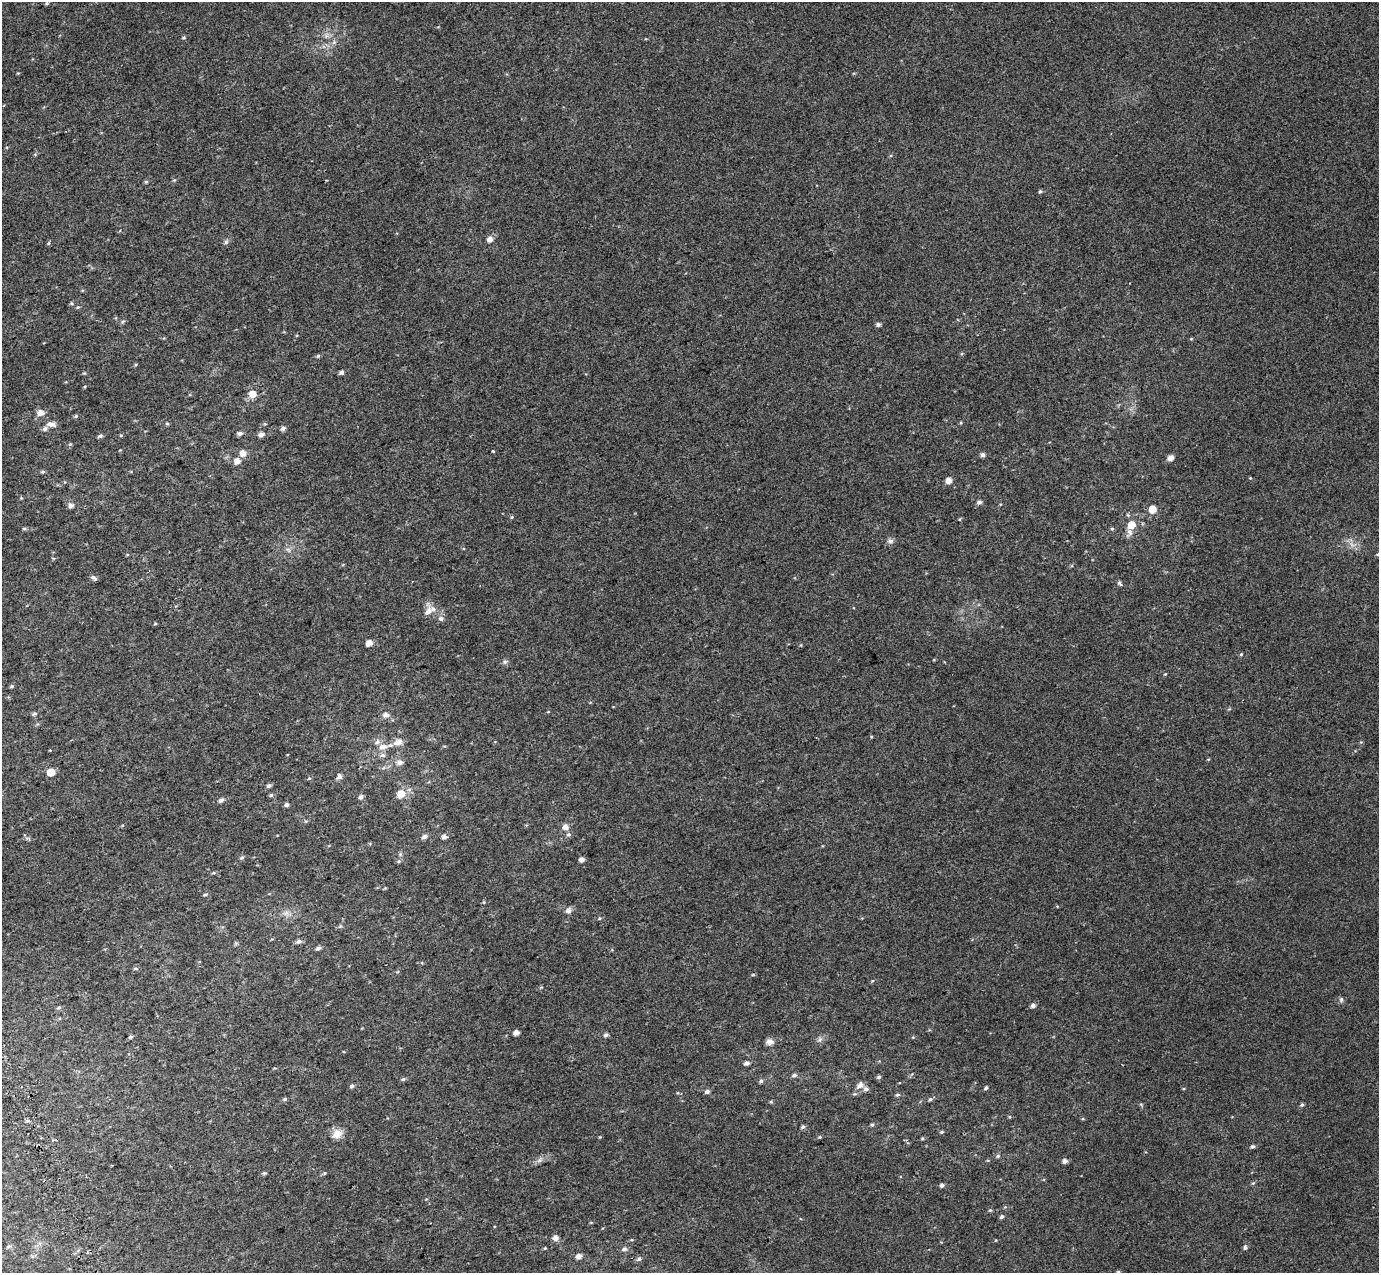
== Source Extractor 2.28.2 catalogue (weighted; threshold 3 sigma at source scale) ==
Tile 7 of 4 x 4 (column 3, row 2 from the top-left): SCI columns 2859-4235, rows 2764-4034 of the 5712 x 5475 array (HDU 1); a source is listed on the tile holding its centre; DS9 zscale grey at full resolution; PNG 1381 x 1275 px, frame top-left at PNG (2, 2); no overlay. Shown black and unused: <1% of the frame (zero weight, under 2 of 3 exposures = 6% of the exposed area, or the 3 px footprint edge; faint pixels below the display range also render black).
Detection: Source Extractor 2.28.2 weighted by HDU 2 'WHT'; one run over the whole footprint, this tile lists its part. Background 0.02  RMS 0.0071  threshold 0.032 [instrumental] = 3 sigma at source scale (4.5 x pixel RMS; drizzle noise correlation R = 1.50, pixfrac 1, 0.0396/0.0396 arcsec/px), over >= 5 px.
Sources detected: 155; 6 inside a brighter listed object's ellipse — not listed separately; the other 149 listed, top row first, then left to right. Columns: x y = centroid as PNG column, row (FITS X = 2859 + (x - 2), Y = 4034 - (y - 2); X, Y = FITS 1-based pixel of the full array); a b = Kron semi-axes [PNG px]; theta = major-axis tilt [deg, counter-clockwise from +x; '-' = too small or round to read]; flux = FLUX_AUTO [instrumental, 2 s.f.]
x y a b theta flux
47 3 5 4 - 0.9
326 35 8 5 60 2.2
184 37 6 4 7 0.83
334 42 7 5 47 1.5
18 73 4 3 - 0.51
174 180 4 4 - 0.73
146 182 5 4 - 0.86
1040 191 5 4 - 1
490 239 6 5 - 4
226 242 6 6 - 1.4
48 243 6 4 87 0.8
71 303 6 3 -71 0.75
78 307 5 4 - 0.79
123 321 6 4 20 0.94
878 324 5 4 - 1.9
1191 339 5 3 - 0.59
318 356 5 4 - 0.98
341 372 5 4 - 1.7
84 373 5 4 - 0.65
252 394 6 6 - 8
41 413 7 6 - 5.2
76 416 6 5 - 0.93
167 423 5 4 - 0.86
49 424 8 7 - 2.8
265 424 6 3 -18 0.66
283 428 5 5 - 2
240 433 7 5 8 2.1
261 434 6 5 - 3.4
121 435 5 3 - 0.67
100 436 6 4 26 1.4
70 444 5 4 - 0.77
493 451 3 3 - 1.5
243 453 6 6 - 4.8
983 455 5 5 - 1.9
1170 458 5 5 - 4.3
237 461 6 6 - 4.5
43 472 6 4 0 1.1
1250 478 3 3 - 0.51
948 480 5 5 - 4.9
21 498 4 4 - 0.64
979 502 5 5 - 2.1
71 505 7 6 - 2.5
1152 509 6 6 - 9.1
512 517 4 4 - 0.79
960 519 5 3 - 0.54
1131 525 6 6 - 9.8
24 529 6 4 -1 0.96
1112 529 6 4 0 0.81
1130 532 11 7 -86 3.4
890 541 9 7 -11 2
1352 545 7 4 -19 2.1
288 549 7 4 -2 1.5
1378 554 5 4 - 0.83
94 578 8 4 -34 1.7
1119 583 8 5 -45 1.3
428 611 12 8 46 4.6
441 618 7 7 - 2.1
155 623 4 4 - 0.69
369 643 5 4 - 5.7
1241 654 5 4 - 0.74
505 662 7 5 43 1.5
1165 674 4 4 - 0.54
11 686 5 4 - 0.88
548 712 5 3 - 0.51
34 714 6 5 - 1.3
386 715 7 6 - 3.3
871 737 4 3 - 0.57
398 742 13 9 19 4.5
383 747 15 8 14 5.7
399 762 8 6 0 3.3
51 772 5 5 - 13
339 776 6 6 - 2.6
309 778 5 5 - 0.79
269 786 6 5 - 1.7
401 794 6 6 - 9.8
271 795 6 5 - 1.1
361 797 6 5 - 1.8
221 800 6 5 - 2.2
286 805 5 4 - 1.6
306 821 5 5 - 0.83
565 827 7 6 - 3.9
568 834 7 6 - 1.6
24 835 4 3 - 1.2
424 836 7 5 21 2.2
444 837 5 5 - 2.5
242 858 6 5 - 1.2
581 860 4 4 - 3.6
399 861 6 4 44 0.91
213 873 5 3 - 0.75
205 895 6 4 14 0.95
568 910 8 7 - 2.6
286 913 8 6 45 2.5
599 918 5 4 - 0.77
340 926 6 4 43 1
299 942 7 5 14 2
318 948 6 5 - 1.6
135 968 6 4 -1 1.1
753 975 5 3 - 0.69
872 981 5 3 - 0.66
541 987 5 4 - 0.67
1341 1000 8 6 76 1.4
1033 1005 5 5 - 2.2
59 1007 7 4 27 1.1
516 1033 5 4 - 3.7
606 1035 6 5 - 1.7
130 1037 6 5 - 1.1
913 1037 4 3 - 0.56
820 1039 8 6 87 1.9
770 1042 8 7 - 3.9
747 1063 5 4 - 2.4
794 1075 6 5 - 1.6
879 1077 6 5 - 1.3
403 1079 6 5 - 1.1
761 1081 6 5 - 1.4
860 1085 9 7 27 3.6
352 1086 5 5 - 1.5
986 1088 6 4 52 0.92
707 1091 6 5 - 2
898 1095 6 4 3 1.2
285 1099 6 4 40 1
930 1099 6 5 - 1.1
771 1102 5 4 - 0.81
1141 1104 6 4 -2 0.81
1302 1105 5 5 - 1.2
27 1121 7 4 0 1.1
872 1125 5 4 - 1.1
803 1127 6 4 8 1.4
942 1132 5 4 - 0.97
337 1134 15 11 36 6.1
820 1137 4 4 - 0.68
922 1138 4 4 - 0.72
1252 1146 5 4 - 1.4
998 1156 6 5 - 1.1
539 1160 8 5 45 1.9
1065 1161 5 5 - 2.6
264 1173 5 5 - 0.91
324 1173 5 3 - 0.62
1253 1183 5 5 - 0.81
942 1185 5 4 - 1.7
990 1210 5 4 - 0.78
1002 1217 5 4 - 1.4
555 1238 6 5 - 3.5
9 1246 8 5 38 1.5
1245 1247 6 5 - 1.3
545 1248 5 3 - 0.6
624 1249 8 7 - 2.2
578 1256 5 5 - 3.7
639 1259 7 5 18 1.5
1118 1272 4 4 - 0.86
Isophote crosses this tile's border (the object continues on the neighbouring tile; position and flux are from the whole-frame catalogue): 2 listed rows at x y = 1378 554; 1118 1272